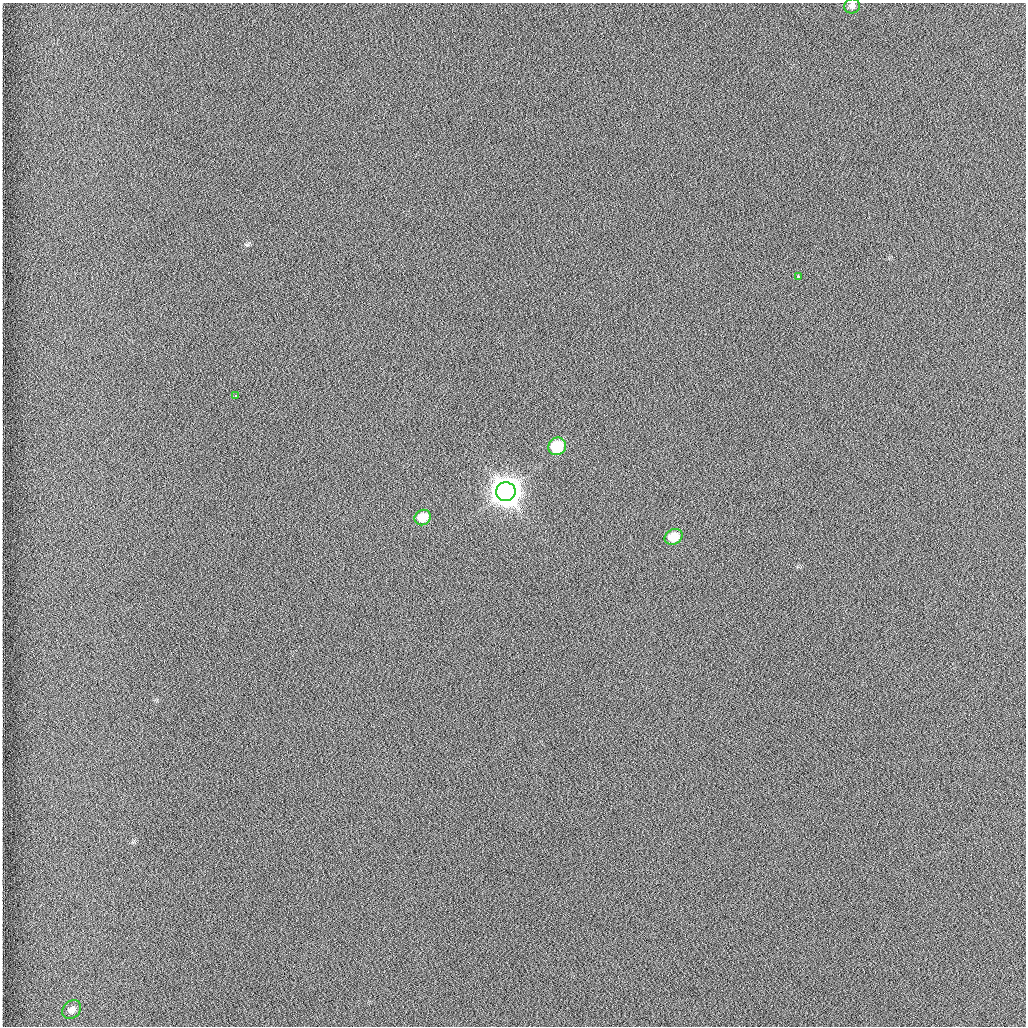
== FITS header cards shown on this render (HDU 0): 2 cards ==
NAXIS1  =                 1024 /fastest changing axis
NAXIS2  =                 1024 /next to fastest changing axis

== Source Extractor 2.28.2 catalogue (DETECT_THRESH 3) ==
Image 1024 x 1024 px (HDU 0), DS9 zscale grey, 1 PNG px = 1 image px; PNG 1028 x 1028 px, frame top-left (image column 1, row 1024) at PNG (2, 3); each listed source drawn as its Kron ellipse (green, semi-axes under 4 px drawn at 4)
Background 1260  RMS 5.9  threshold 17.8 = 3 sigma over >= 5 px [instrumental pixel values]
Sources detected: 8; all 8 listed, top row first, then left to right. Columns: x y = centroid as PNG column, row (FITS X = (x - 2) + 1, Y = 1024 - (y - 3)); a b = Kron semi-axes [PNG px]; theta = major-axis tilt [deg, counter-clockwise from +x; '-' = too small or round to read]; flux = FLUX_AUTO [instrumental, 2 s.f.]
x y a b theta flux
852 6 8 7 - 1.8e+03
798 277 3 2 - 6.3e+03
236 396 3 3 - 1.0e+03
557 446 9 8 - 2.1e+04
506 492 10 9 - 1.1e+06
423 517 8 7 - 8.5e+03
674 537 9 7 26 9.0e+03
72 1010 10 8 45 2.7e+03
At the frame edge (FLAGS 8, measured only in part): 1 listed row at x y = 852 6